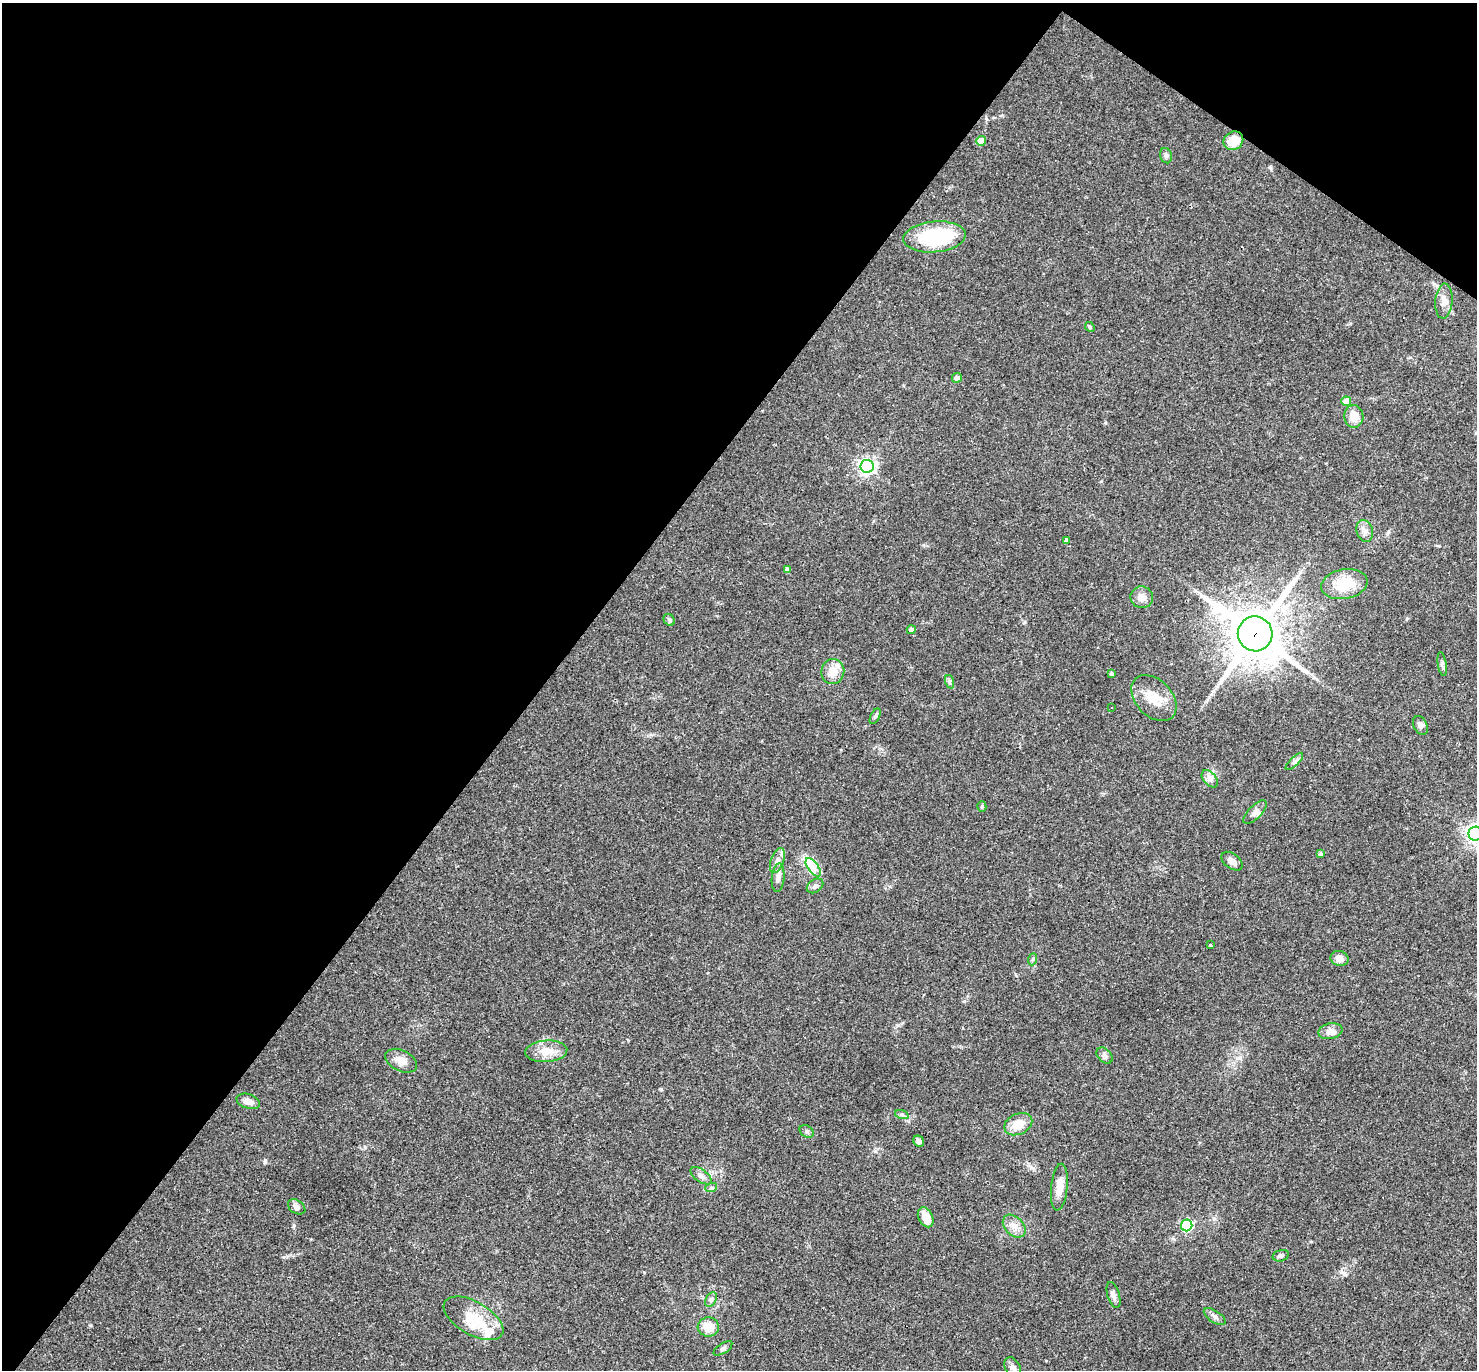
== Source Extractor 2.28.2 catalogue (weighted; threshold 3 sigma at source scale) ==
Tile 2 of 4 x 4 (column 2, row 1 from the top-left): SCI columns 1476-2950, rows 4392-5759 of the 5901 x 5907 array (HDU 1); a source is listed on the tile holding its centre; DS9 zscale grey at full resolution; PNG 1479 x 1372 px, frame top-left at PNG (2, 3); each listed source drawn as its Kron ellipse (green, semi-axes under 4 px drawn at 4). Shown black and unused: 40% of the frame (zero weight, under 3 of 4 exposures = <1% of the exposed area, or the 3 px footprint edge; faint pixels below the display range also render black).
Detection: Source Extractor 2.28.2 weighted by HDU 2 'WHT'; one run over the whole footprint, this tile lists its part. Background 0.0572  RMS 0.0052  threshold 0.0232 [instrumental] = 3 sigma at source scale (4.5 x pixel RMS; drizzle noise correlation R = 1.50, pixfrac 1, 0.05/0.05 arcsec/px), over >= 5 px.
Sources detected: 66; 2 inside a brighter listed object's ellipse — not listed separately; the other 64 listed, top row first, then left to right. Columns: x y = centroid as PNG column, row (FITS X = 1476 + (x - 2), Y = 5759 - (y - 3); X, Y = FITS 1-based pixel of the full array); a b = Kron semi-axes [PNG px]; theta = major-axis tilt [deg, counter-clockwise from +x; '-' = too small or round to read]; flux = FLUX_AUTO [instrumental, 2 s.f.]
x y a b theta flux
981 141 5 5 - 7.2
1233 141 10 9 - 8.5
1166 156 8 6 -73 1.3
934 237 31 15 5 40
1444 301 17 8 85 3.7
1090 327 5 4 - 0.71
957 378 5 5 - 2.3
1346 401 5 5 - 7.4
1354 416 11 9 -86 6.3
867 466 6 6 - 170
1365 531 11 8 -73 2.7
1067 540 4 4 - 1.3
788 570 4 4 - 2.4
1344 584 23 14 10 15
1142 597 11 11 - 3.8
669 620 6 5 - 1
911 630 4 4 - 1.9
1255 634 17 17 - 2300
1442 664 12 4 -81 1.2
833 672 13 11 73 6
1112 673 4 4 - 0.95
950 682 7 4 -71 0.95
1154 698 26 18 -47 11
1111 707 3 3 - 4.6
875 716 8 4 65 1
1420 726 10 6 -64 1.7
1294 761 11 4 45 1.4
1210 779 10 6 -49 2.3
982 807 5 4 - 0.68
1255 812 15 6 46 2.5
1475 834 7 7 - 250
1320 854 4 3 - 1.1
777 860 13 6 71 2.5
1232 861 12 7 -38 2.7
813 867 10 5 -54 2.8
778 878 14 6 85 2.5
815 886 9 6 36 1.7
1210 945 3 3 - 0.45
1340 958 9 7 -14 3.4
1033 959 6 4 70 0.76
1330 1031 12 7 13 3.4
546 1051 21 10 4 7.5
1105 1056 9 6 -45 1.6
401 1061 17 10 -25 4.7
248 1101 12 7 -18 3.2
902 1115 7 4 -19 0.88
1018 1124 15 10 24 7.5
807 1131 8 5 -34 1.1
919 1141 6 5 - 1.5
701 1176 12 6 -36 2.2
1059 1187 23 8 84 6
711 1188 6 4 18 0.76
297 1207 9 6 -34 2.1
926 1217 10 7 -64 6.7
1187 1225 6 5 - 57
1014 1226 13 9 -46 4
1281 1256 8 5 16 1.3
1113 1295 13 6 -74 2.1
711 1299 8 5 63 1.4
1215 1317 12 6 -34 1.8
473 1318 33 16 -30 16
708 1327 10 9 - 8.5
723 1348 11 5 34 1.2
1013 1367 10 7 -61 2.2
Overlapping masked pixels (flux is a lower limit): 1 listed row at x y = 1255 634
Isophote crosses this tile's border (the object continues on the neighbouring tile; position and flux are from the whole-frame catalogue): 1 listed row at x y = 1475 834
Unlisted compact peaks at least as high as the median listed source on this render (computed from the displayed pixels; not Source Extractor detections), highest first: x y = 265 1160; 1344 1274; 294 1225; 661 1089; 1270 167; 90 1325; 284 1257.